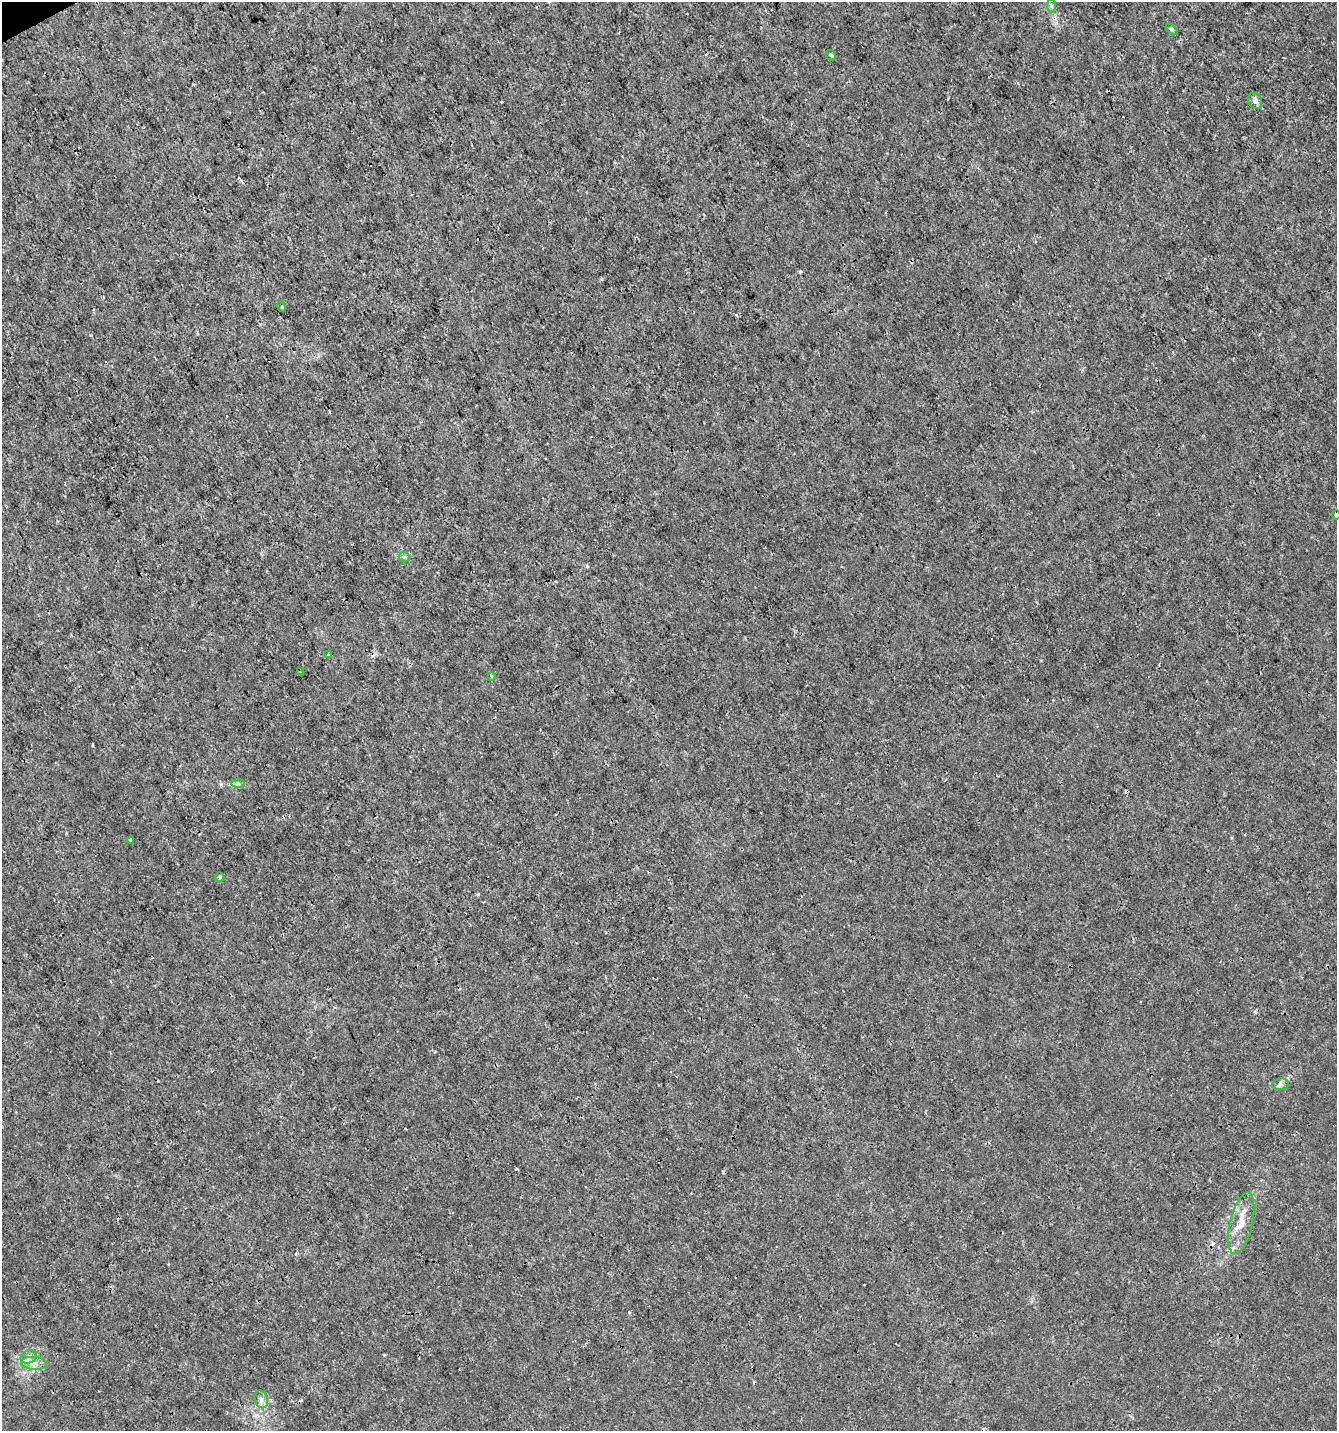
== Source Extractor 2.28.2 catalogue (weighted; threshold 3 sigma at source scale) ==
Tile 11 of 4 x 4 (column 3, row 3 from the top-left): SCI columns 2769-4103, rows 1433-2861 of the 5595 x 5720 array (HDU 1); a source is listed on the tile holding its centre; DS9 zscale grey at full resolution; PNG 1339 x 1433 px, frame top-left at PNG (2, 2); each listed source drawn as its Kron ellipse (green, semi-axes under 4 px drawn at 4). Shown black and unused: <1% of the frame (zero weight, under 3 of 4 exposures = <1% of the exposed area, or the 3 px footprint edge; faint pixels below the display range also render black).
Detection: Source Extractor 2.28.2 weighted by HDU 2 'WHT'; one run over the whole footprint, this tile lists its part. Background 3.30e-04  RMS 9.5e-04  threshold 0.00425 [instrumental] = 3 sigma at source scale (4.5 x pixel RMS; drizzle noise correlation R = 1.50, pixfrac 1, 0.0396/0.0396 arcsec/px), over >= 5 px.
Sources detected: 21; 3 cosmic-ray / hot-pixel residue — neither listed nor drawn; the other 18 listed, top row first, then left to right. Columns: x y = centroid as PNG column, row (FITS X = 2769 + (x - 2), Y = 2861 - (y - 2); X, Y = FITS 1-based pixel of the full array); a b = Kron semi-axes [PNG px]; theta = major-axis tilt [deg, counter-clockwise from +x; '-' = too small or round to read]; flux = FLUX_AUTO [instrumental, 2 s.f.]
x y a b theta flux
1051 6 7 4 -89 0.18
1171 29 7 3 -38 0.17
831 55 6 4 -42 0.13
1255 101 8 6 -64 0.41
282 307 5 3 - 0.076
1336 515 4 3 - 0.27
404 557 5 5 - 0.18
328 655 3 3 - 0.085
300 672 3 2 - 0.071
492 676 3 3 - 0.45
238 784 7 4 -2 0.22
131 840 4 3 - 0.28
220 877 4 4 - 0.14
1280 1084 8 6 7 0.27
1241 1223 31 11 77 1.8
29 1357 8 6 23 0.38
34 1363 13 6 -5 0.66
261 1399 9 6 -74 0.39
Isophote crosses this tile's border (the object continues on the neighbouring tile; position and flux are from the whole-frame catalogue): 1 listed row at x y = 1336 515
Unlisted compact peaks at least as high as the median listed source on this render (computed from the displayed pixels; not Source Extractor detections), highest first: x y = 587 566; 800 272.